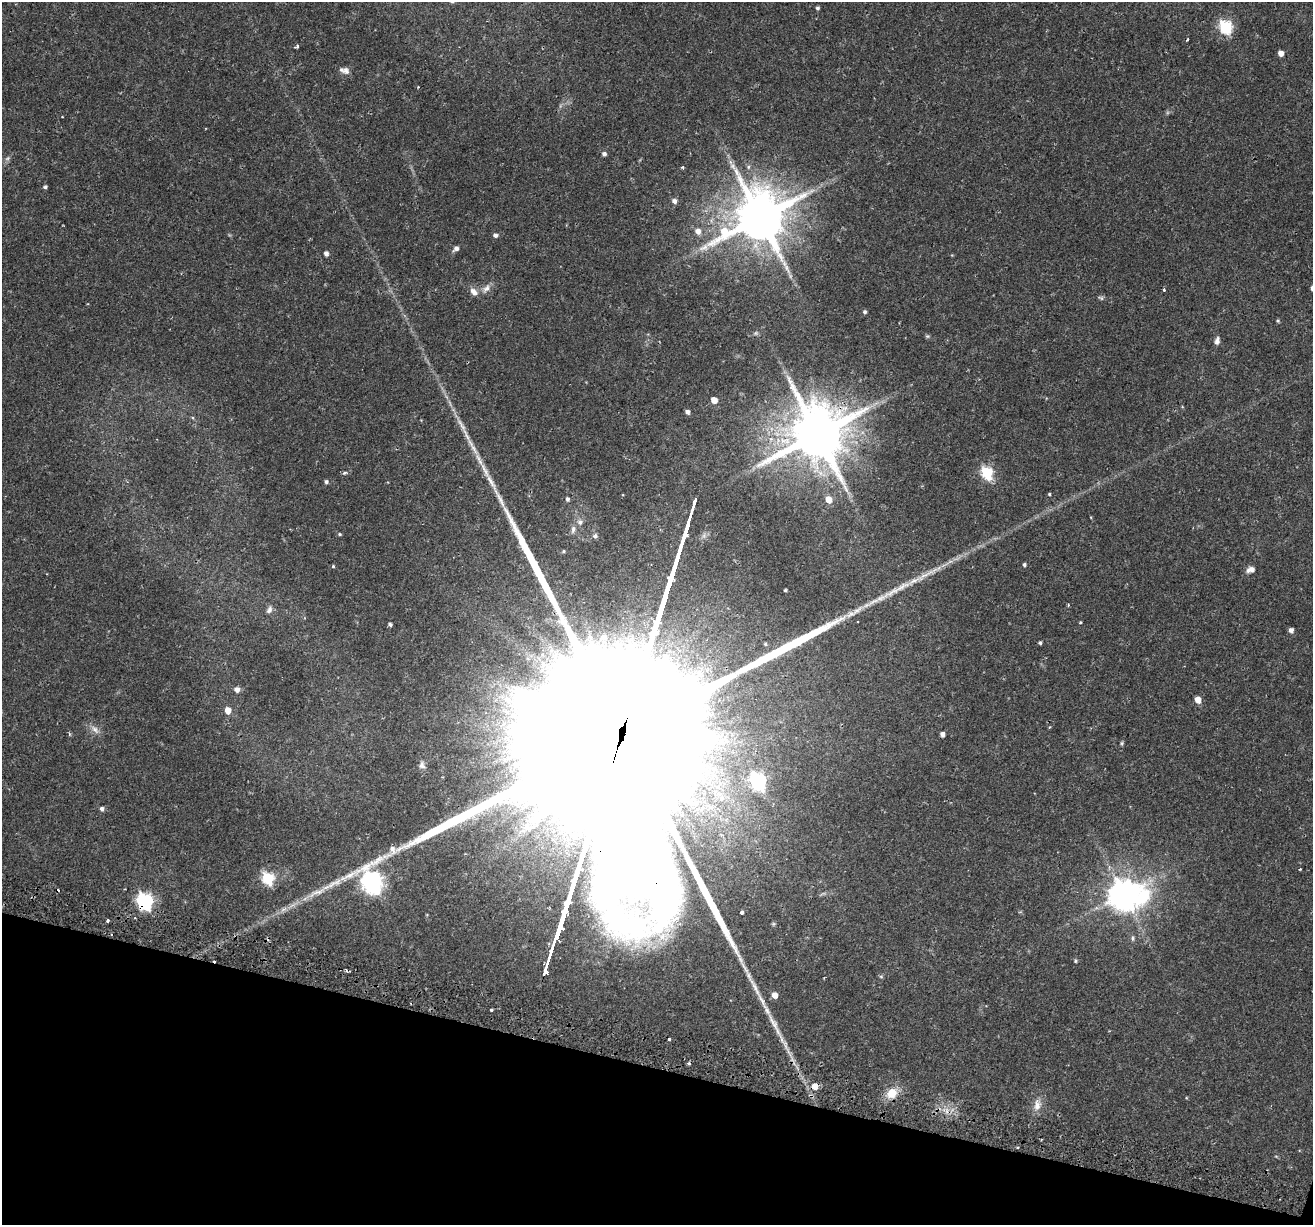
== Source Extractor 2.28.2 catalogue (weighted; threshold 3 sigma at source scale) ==
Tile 15 of 4 x 4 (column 3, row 4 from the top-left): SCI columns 2699-4009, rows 355-1577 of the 5386 x 5541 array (HDU 1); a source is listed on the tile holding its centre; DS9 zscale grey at full resolution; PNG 1315 x 1227 px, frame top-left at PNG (2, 2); no overlay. Shown black and unused: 13% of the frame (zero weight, under 2 of 3 exposures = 5% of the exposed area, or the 3 px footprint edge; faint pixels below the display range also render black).
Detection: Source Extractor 2.28.2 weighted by HDU 2 'WHT'; one run over the whole footprint, this tile lists its part. Background 0.0387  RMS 0.0035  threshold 0.0159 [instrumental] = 3 sigma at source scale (4.5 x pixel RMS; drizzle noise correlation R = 1.50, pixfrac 1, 0.0396/0.0396 arcsec/px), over >= 5 px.
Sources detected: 89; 1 too faint to see at this stretch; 10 cosmic-ray / hot-pixel residue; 1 long thin detection or spike segment (spike, bleed or trail) — not listed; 2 inside a brighter listed object's ellipse — not listed separately; the other 75 listed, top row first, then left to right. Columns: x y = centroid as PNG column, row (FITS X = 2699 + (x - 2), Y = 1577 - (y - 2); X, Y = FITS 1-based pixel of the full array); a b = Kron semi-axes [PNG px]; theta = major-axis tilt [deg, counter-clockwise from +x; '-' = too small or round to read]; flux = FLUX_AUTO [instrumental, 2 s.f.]
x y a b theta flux
817 8 4 4 - 0.59
1225 27 6 6 - 48
1187 39 3 2 - 0.44
297 46 5 3 - 0.61
1281 53 4 4 - 2.5
346 71 10 9 - 1.6
604 154 5 4 - 1.2
682 167 5 4 - 0.43
45 187 4 4 - 0.71
674 201 6 5 - 1.5
760 218 16 14 42 2200
698 231 7 6 - 2.2
495 235 6 5 - 1
456 248 6 5 - 1.4
326 253 5 4 - 1.5
486 288 14 7 54 2.1
1164 290 4 3 - 0.45
473 292 11 8 -46 2.1
865 312 5 4 - 0.74
1278 321 4 4 - 0.46
1217 341 10 6 78 1.3
714 400 5 4 - 4.3
687 412 4 4 - 1.3
817 434 17 15 76 2600
473 447 34 6 -60 4.6
987 472 6 5 - 38
344 473 5 4 - 0.72
326 482 5 5 - 0.69
1049 494 4 4 - 0.38
567 499 5 4 - 0.9
829 500 6 5 - 4.4
580 522 9 8 - 1.4
573 529 10 6 79 1.3
340 534 5 4 - 0.45
595 536 7 6 - 0.81
563 551 5 4 - 0.44
1024 565 4 4 - 0.68
333 566 4 4 - 0.4
1251 570 10 6 13 2.1
785 590 3 3 - 0.49
1068 605 4 3 - 0.38
269 610 11 7 64 1.3
1081 622 3 3 - 0.53
390 624 4 3 - 0.78
1291 630 5 4 - 1.5
1040 643 4 3 - 0.6
765 644 5 4 - 0.49
237 690 6 6 - 1.7
1198 700 5 5 - 3.9
228 710 5 5 - 4.4
506 712 14 7 -31 2.8
95 729 15 7 -49 2.1
942 734 4 4 - 1.5
620 737 317 45 72 150000
1122 743 6 4 -84 0.5
422 765 12 9 88 1.8
758 781 7 6 - 83
102 809 5 5 - 1.1
1300 869 3 2 - 0.35
268 878 6 6 - 38
1124 894 12 10 -11 660
145 901 7 6 - 98
741 913 3 3 - 2.9
108 920 3 3 - 1.9
773 924 6 5 - 0.47
1132 938 6 4 -90 0.56
1075 961 4 4 - 0.47
881 976 6 4 -1 0.48
775 995 5 5 - 3
491 1010 3 3 - 1.8
774 1025 50 7 -62 8.3
815 1086 6 6 - 4.3
892 1093 11 9 45 6.4
1037 1105 17 11 85 3.4
1018 1148 3 3 - 0.42
Overlapping masked pixels (flux is a lower limit): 4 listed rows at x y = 817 434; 620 737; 145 901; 815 1086